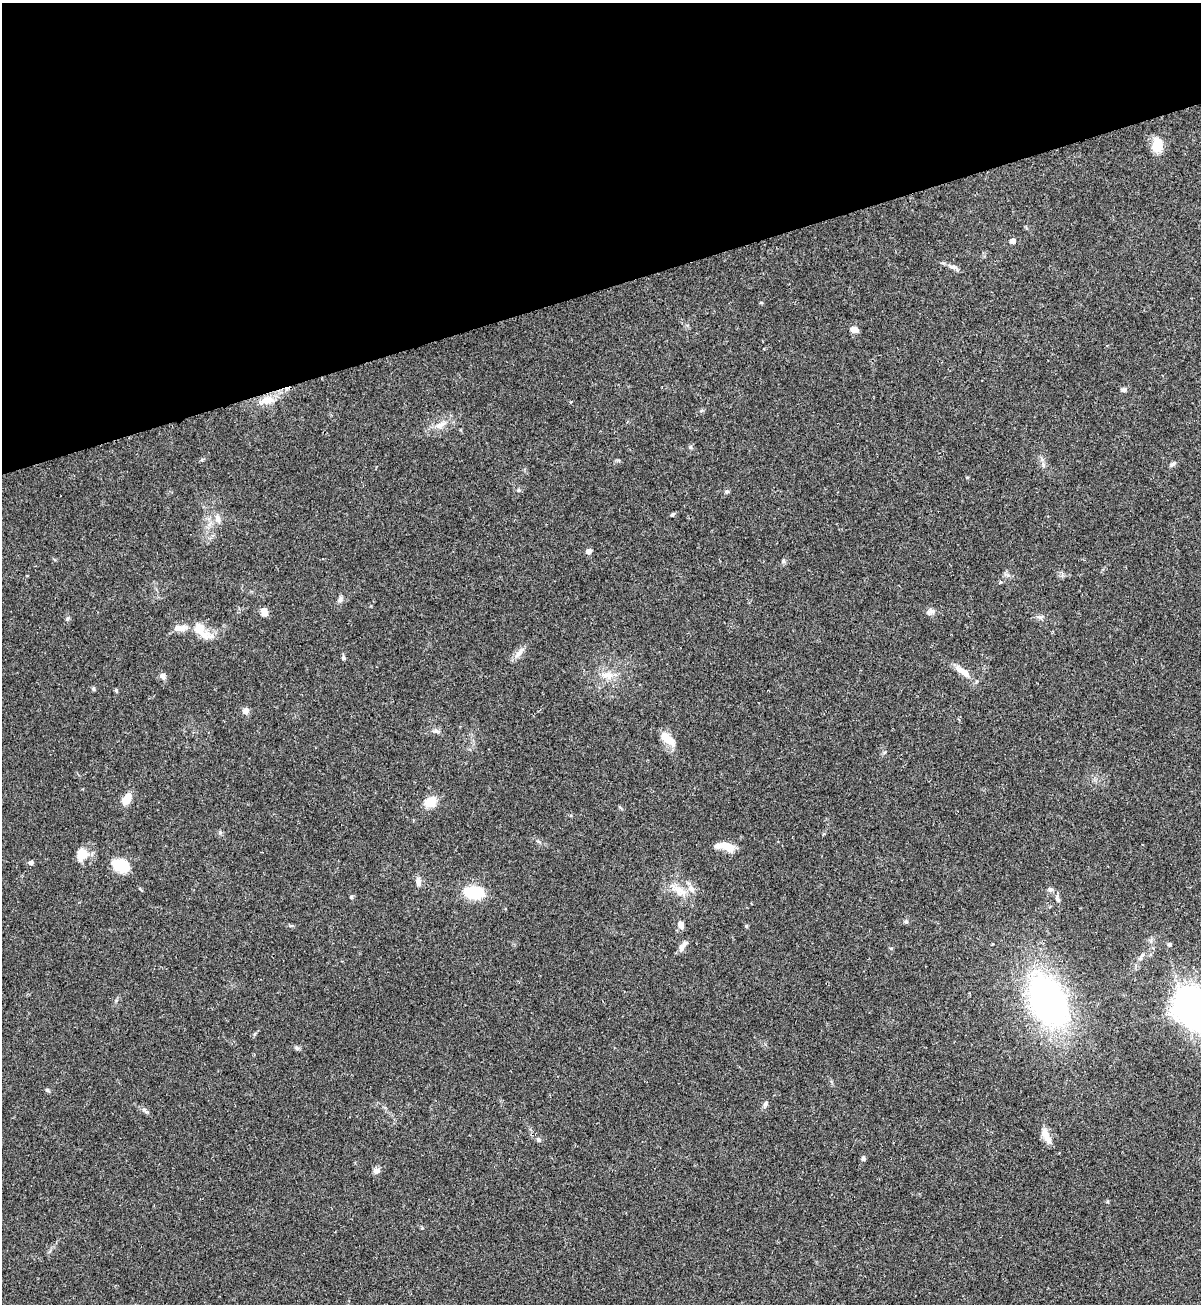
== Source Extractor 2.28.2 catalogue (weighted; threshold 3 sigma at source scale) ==
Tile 3 of 4 x 4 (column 3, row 1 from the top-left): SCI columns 2576-3774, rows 3930-5231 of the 5325 x 5272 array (HDU 1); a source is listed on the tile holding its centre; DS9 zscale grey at full resolution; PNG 1203 x 1306 px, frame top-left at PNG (2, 3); no overlay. Shown black and unused: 22% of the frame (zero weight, under 2 of 3 exposures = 2% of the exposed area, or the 3 px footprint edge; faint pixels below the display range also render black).
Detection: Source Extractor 2.28.2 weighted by HDU 2 'WHT'; one run over the whole footprint, this tile lists its part. Background 0.0391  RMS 0.0043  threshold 0.0196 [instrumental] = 3 sigma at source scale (4.5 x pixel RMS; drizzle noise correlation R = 1.50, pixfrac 1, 0.05/0.05 arcsec/px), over >= 5 px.
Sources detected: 64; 1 inside a brighter object's white glare — not listed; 2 inside a brighter listed object's ellipse — not listed separately; the other 61 listed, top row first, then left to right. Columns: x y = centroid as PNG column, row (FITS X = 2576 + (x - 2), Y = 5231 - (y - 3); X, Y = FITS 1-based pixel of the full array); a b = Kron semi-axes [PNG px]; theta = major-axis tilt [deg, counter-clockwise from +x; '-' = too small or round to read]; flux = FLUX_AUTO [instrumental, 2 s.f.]
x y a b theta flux
1157 145 16 12 87 6.8
1012 241 5 4 - 2.7
953 267 11 5 -16 1.6
854 330 9 7 -12 2.5
1123 390 7 5 2 1.2
267 400 23 9 9 6.2
440 425 21 8 25 4.2
690 447 6 4 -90 0.66
1173 464 9 5 40 1
967 477 5 3 - 0.37
518 490 5 5 - 0.58
727 491 6 5 - 0.86
672 514 6 4 41 0.65
218 519 13 6 -67 2.2
588 551 5 4 - 2.8
783 561 7 5 76 0.88
1000 582 5 3 - 0.39
340 599 8 6 70 1.3
932 611 9 7 15 1.8
264 612 11 8 -79 2.3
1039 617 9 6 -25 1.2
67 619 7 5 45 0.75
180 628 20 8 2 4.1
199 628 14 12 -55 6.1
520 652 18 7 48 2.8
343 658 6 5 - 0.75
963 671 24 8 -36 4.9
608 675 18 10 -4 4.9
163 676 8 6 -64 1.8
93 689 6 4 -87 0.63
116 690 5 4 - 0.65
245 711 6 6 - 2.8
436 731 9 5 -16 1.3
668 738 22 10 -41 5.8
126 799 13 8 52 5.2
430 802 14 11 27 6.5
220 833 6 4 20 0.63
724 846 22 8 -10 7.1
82 854 18 14 62 5.6
31 862 5 4 - 1.5
121 865 21 14 -20 9.1
418 881 12 7 -87 2.1
1050 889 7 6 - 1.1
679 891 20 11 -40 6
474 892 17 10 -7 20
351 897 5 4 - 0.68
1058 900 8 5 -53 1.1
906 922 6 4 -18 0.61
681 924 9 6 -70 2.6
1170 944 5 5 - 0.76
683 946 16 6 51 2.3
1140 958 9 5 59 1.1
1048 1000 38 23 -65 170
1184 1008 8 7 - 370
47 1090 6 4 -44 0.59
765 1104 8 5 59 1.2
146 1111 10 4 -29 1
1046 1136 21 8 -64 4.4
538 1140 8 5 -51 1.1
863 1158 5 5 - 1.1
376 1171 9 7 22 1.8
Unlisted compact peaks at least as high as the median listed source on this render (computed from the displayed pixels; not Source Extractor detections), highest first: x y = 746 926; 296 1047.